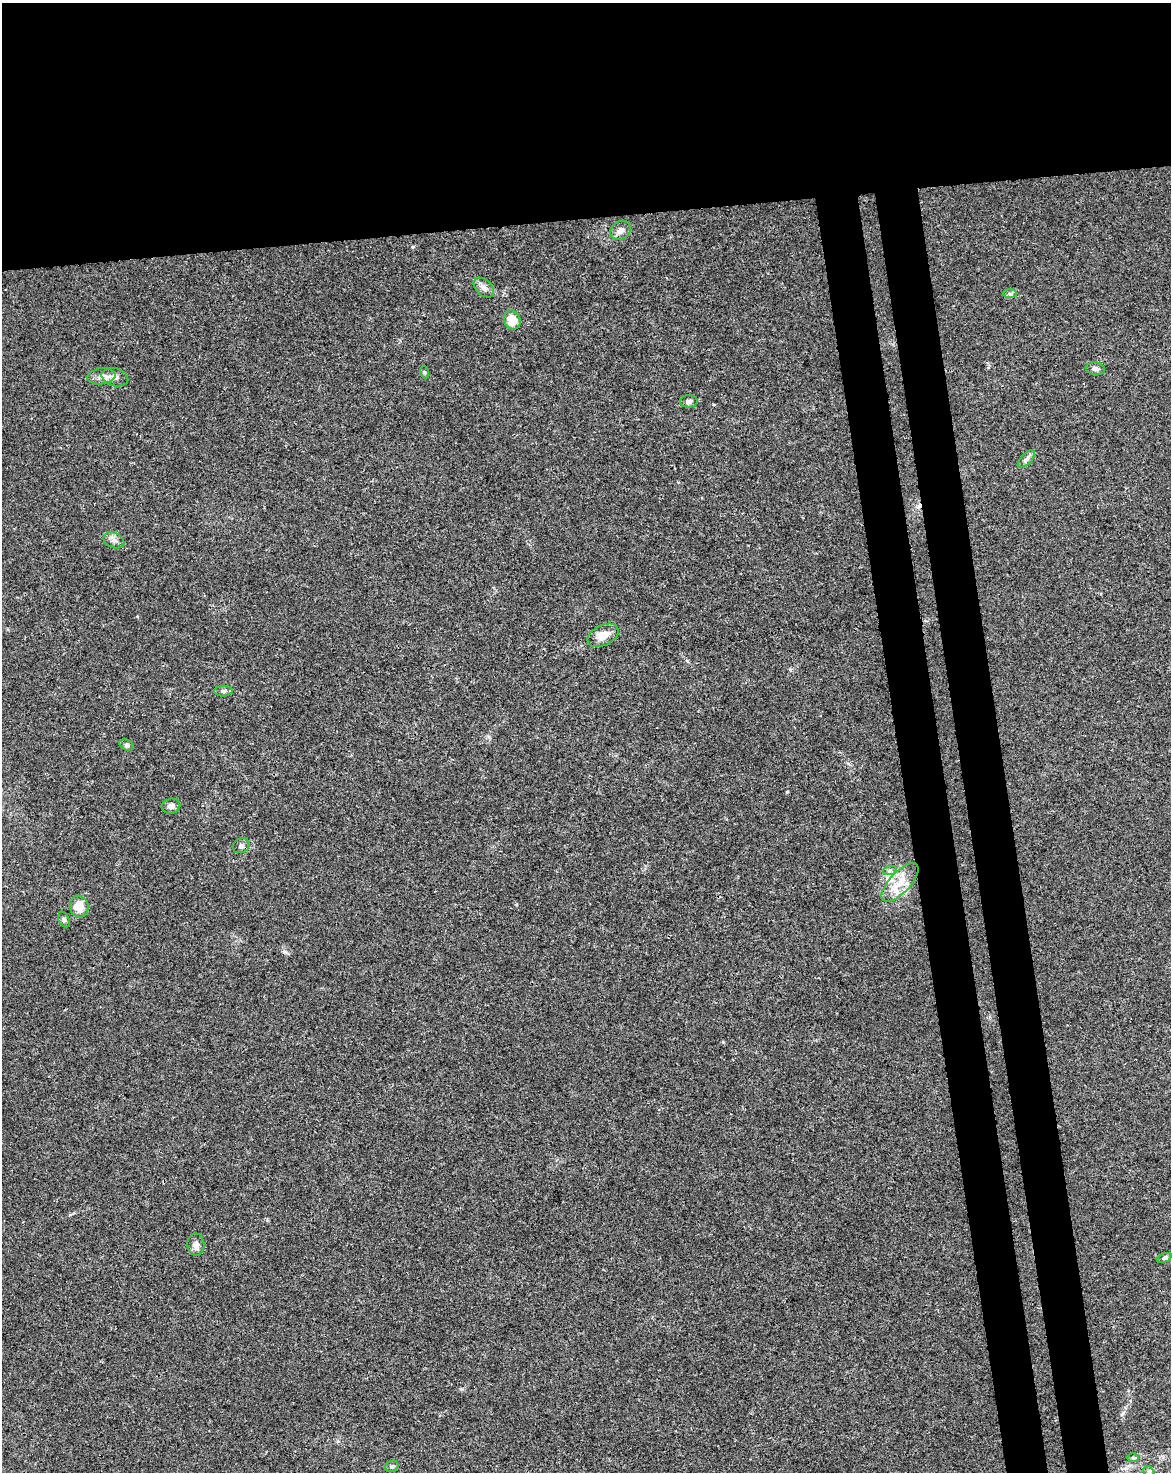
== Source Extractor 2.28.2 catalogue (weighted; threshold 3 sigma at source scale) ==
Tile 2 of 4 x 3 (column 2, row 1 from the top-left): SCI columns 1227-2395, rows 3009-4478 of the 4791 x 4502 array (HDU 1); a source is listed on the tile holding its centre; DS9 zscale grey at full resolution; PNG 1173 x 1474 px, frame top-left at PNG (2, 3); each listed source drawn as its Kron ellipse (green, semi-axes under 4 px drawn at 4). Shown black and unused: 21% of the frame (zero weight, under 3 of 4 exposures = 5% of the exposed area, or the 3 px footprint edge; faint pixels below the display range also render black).
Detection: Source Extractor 2.28.2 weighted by HDU 2 'WHT'; one run over the whole footprint, this tile lists its part. Background 0.00476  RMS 0.003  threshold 0.0135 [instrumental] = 3 sigma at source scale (4.5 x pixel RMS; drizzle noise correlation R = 1.50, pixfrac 1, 0.0396/0.0396 arcsec/px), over >= 5 px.
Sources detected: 27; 2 inside a brighter listed object's ellipse — not listed separately; the other 25 listed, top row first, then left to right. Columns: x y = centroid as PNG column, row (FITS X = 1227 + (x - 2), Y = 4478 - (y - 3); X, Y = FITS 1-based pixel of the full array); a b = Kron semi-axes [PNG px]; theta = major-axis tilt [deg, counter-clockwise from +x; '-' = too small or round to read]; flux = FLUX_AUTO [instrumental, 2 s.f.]
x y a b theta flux
620 230 11 9 34 1.8
484 287 12 7 -42 1.6
1010 294 7 4 0 0.62
512 320 9 8 - 5
1095 369 10 6 -7 0.99
424 372 6 4 -71 0.35
101 376 14 8 7 1.9
115 377 13 8 -16 1.7
689 401 9 6 2 1
1026 459 11 5 47 1
114 540 11 7 -23 1.3
603 635 17 10 26 3.8
223 691 9 5 1 0.74
127 745 7 5 -27 0.61
171 806 9 7 11 1.4
241 846 8 7 - 0.95
890 870 7 4 19 0.63
900 882 24 10 47 5.3
79 906 11 9 -73 4.4
64 919 8 5 -63 0.66
196 1244 11 8 -87 1.6
1164 1258 7 4 26 0.47
1133 1458 6 4 0 0.42
392 1466 7 5 22 0.59
1149 1472 6 5 - 0.55
Isophote crosses this tile's border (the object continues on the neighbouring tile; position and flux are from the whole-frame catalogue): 1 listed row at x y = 1149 1472
Unlisted compact peaks at least as high as the median listed source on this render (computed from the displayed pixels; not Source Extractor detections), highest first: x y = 1123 1413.